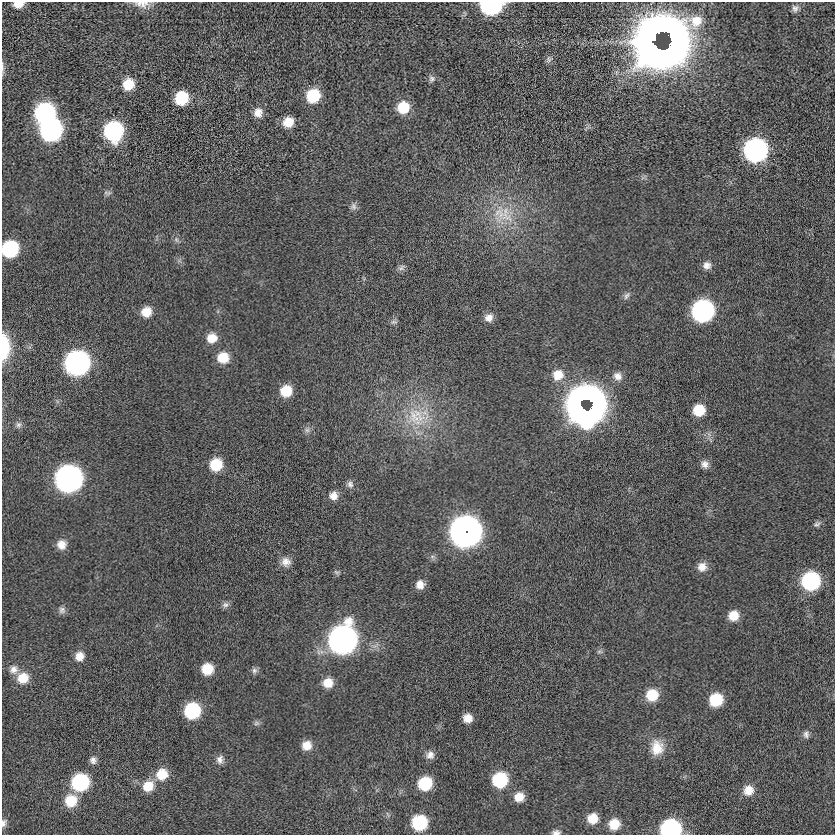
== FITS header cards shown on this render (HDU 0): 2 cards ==
NAXIS1  =                  833
NAXIS2  =                  833

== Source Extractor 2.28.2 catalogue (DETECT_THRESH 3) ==
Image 833 x 833 px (HDU 0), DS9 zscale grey, 1 PNG px = 1 image px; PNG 837 x 837 px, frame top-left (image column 1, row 833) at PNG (2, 2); no overlay
Background 0.017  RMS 4.9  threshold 14.6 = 3 sigma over >= 5 px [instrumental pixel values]
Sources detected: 96; all 96 listed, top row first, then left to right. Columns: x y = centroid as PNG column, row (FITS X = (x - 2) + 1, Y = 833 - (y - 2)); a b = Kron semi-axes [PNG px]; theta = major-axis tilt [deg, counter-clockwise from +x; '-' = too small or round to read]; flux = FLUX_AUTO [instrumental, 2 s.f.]
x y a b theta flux
18 4 10 6 6 3800
142 4 21 9 -5 3000
491 5 12 8 2 100000
795 8 10 8 83 1400
670 37 13 4 -68 81000
654 38 37 15 66 290000
670 44 34 13 58 220000
657 48 33 11 -27 270000
549 59 9 7 -80 970
3 67 19 3 -87 950
432 79 9 8 - 1100
128 84 11 10 - 7400
313 96 12 11 - 15000
181 98 10 10 - 15000
403 107 11 11 - 9200
258 112 11 10 - 3100
45 113 12 12 - 85000
288 122 10 9 - 5300
51 130 12 12 - 130000
113 131 12 12 - 65000
755 150 12 12 - 170000
108 193 8 6 22 800
353 206 10 8 -81 1200
506 215 37 17 -61 13000
176 240 8 6 -69 910
10 249 11 11 - 34000
707 265 10 9 - 2000
401 268 11 7 34 1100
627 296 12 6 53 1200
702 311 13 12 - 110000
146 312 11 10 - 5100
489 318 11 9 30 2300
394 322 10 5 14 760
212 338 12 11 - 4500
4 347 23 8 -89 14000
223 358 12 12 - 6600
77 363 13 12 - 200000
558 375 13 13 - 5000
617 376 11 10 - 2300
286 391 10 10 - 7900
587 399 20 9 -12 190000
581 406 23 13 -65 220000
592 407 21 8 69 140000
699 410 11 10 - 8100
416 417 32 28 -35 18000
18 424 8 7 - 1000
307 430 7 7 - 970
216 464 11 11 - 10000
705 464 10 9 - 1900
69 478 13 13 - 290000
350 484 10 8 -69 1300
333 496 10 10 - 2500
817 524 10 7 29 960
465 531 14 14 - 560000
61 544 10 10 - 3400
286 562 12 11 - 2600
702 567 12 11 - 3100
336 572 9 5 -26 650
810 581 12 11 - 50000
420 585 9 9 - 2700
225 605 10 8 16 1200
62 610 9 9 - 1300
733 616 11 10 - 5000
342 639 14 13 - 360000
599 652 8 4 -8 580
79 656 10 10 - 3200
207 669 10 10 - 7200
14 670 12 11 - 2600
254 671 9 7 84 1000
23 678 13 12 - 6300
328 683 11 10 - 4600
652 695 12 11 - 8700
716 700 11 10 - 13000
192 711 11 11 - 28000
468 718 8 8 - 3300
256 723 8 6 2 860
806 734 10 8 84 1300
307 745 10 10 - 4000
657 747 20 16 -86 6300
430 755 10 9 - 2000
220 759 11 9 79 1800
93 760 8 8 - 1500
162 774 13 13 - 6600
500 780 12 11 - 22000
80 782 12 11 - 40000
425 783 11 10 - 15000
148 786 14 12 38 5900
748 790 12 11 - 4200
519 797 10 9 - 3900
71 801 13 12 - 8600
593 818 11 10 - 5100
4 823 11 6 74 1300
419 823 11 11 - 22000
614 824 11 10 - 5900
670 829 12 10 7 77000
556 832 10 5 2 1200
At the frame edge (FLAGS 8, measured only in part): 9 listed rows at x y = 18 4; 142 4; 491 5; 3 67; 10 249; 4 347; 4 823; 670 829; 556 832